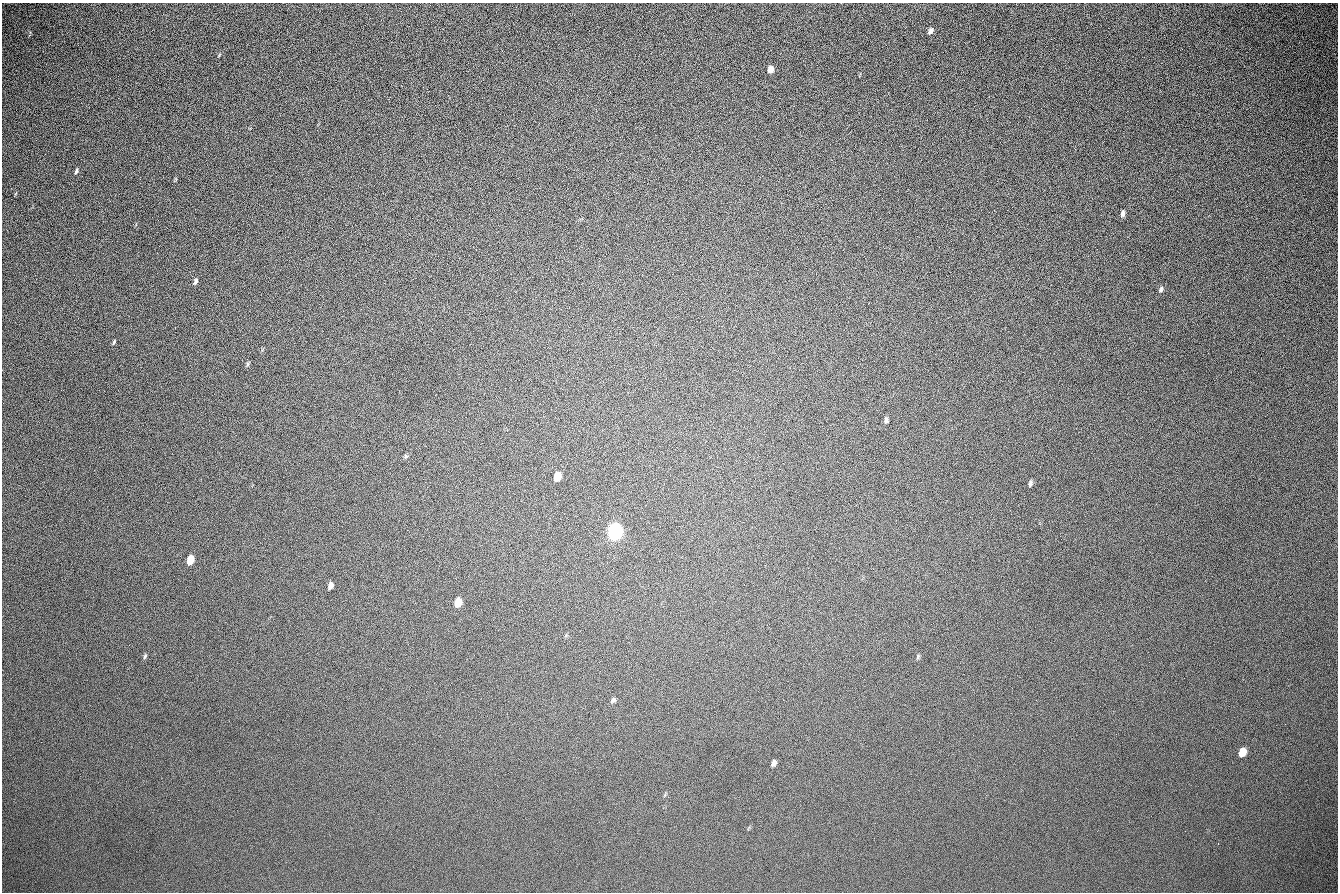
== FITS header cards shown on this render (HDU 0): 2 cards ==
NAXIS1  =                 1336 / length of data axis 1
NAXIS2  =                  890 / length of data axis 2

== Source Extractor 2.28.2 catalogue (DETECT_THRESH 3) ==
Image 1336 x 890 px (HDU 0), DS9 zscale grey, 1 PNG px = 1 image px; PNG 1340 x 894 px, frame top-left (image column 1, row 890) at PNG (2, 3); no overlay
Background 268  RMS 23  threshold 68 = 3 sigma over >= 5 px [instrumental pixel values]
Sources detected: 24; all 24 listed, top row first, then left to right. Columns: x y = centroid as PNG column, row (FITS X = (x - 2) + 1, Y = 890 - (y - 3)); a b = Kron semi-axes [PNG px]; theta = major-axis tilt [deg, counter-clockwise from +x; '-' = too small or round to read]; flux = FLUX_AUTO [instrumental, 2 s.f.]
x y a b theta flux
930 31 8 5 59 5000
770 69 7 6 - 8100
672 170 3 2 - 1200
76 171 6 4 65 3100
1122 213 8 4 79 4200
195 281 7 4 67 4000
1161 289 8 5 60 3700
114 342 6 3 66 2000
247 364 6 4 88 2400
886 420 8 5 89 3700
557 476 8 6 71 18000
1030 483 7 4 76 3500
614 532 9 7 71 700000
190 560 7 5 72 33000
331 585 7 4 70 5600
458 602 8 6 75 20000
554 608 2 2 - 770
498 630 2 2 - 870
145 656 7 4 76 2700
918 657 7 4 71 2300
613 700 8 5 45 3400
1242 752 7 5 66 31000
773 763 6 4 64 5000
1218 843 2 2 - 2400